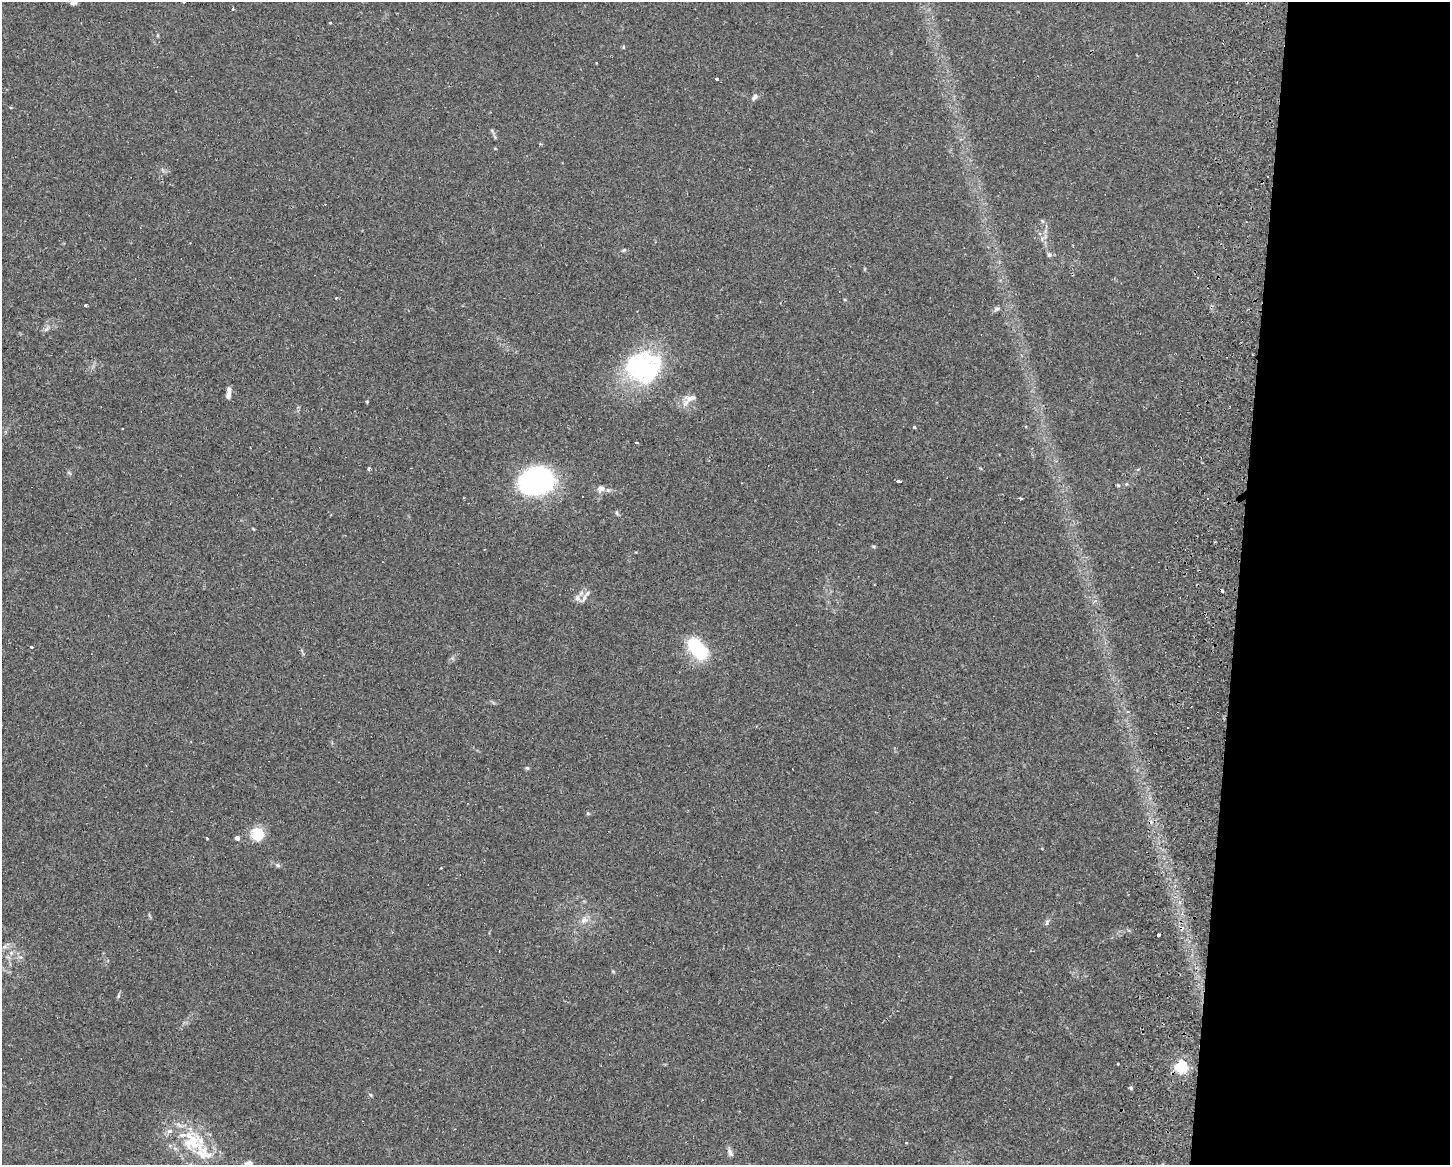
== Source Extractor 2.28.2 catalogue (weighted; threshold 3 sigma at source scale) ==
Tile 9 of 3 x 4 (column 3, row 3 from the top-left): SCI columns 3194-4641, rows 1181-2343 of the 4749 x 4707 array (HDU 1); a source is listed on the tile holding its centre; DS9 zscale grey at full resolution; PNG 1452 x 1167 px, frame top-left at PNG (2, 2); no overlay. Shown black and unused: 15% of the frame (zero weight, under 2 of 3 exposures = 4% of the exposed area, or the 3 px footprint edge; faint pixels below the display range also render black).
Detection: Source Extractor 2.28.2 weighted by HDU 2 'WHT'; one run over the whole footprint, this tile lists its part. Background 0.0342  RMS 0.0051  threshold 0.0231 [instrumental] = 3 sigma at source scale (4.5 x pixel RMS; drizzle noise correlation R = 1.50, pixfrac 1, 0.05/0.05 arcsec/px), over >= 5 px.
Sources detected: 55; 1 inside a brighter object's white glare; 7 cosmic-ray / hot-pixel residue — not listed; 4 inside a brighter listed object's ellipse — not listed separately; the other 43 listed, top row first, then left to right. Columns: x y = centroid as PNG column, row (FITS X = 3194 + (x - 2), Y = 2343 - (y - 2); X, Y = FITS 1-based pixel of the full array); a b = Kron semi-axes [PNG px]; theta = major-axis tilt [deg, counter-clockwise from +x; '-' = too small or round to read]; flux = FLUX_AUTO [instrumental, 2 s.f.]
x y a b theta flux
73 3 8 4 2 1.3
233 8 3 2 - 1.7
330 23 3 3 - 0.6
623 47 5 3 - 0.5
717 79 3 3 - 6.3
755 97 9 6 47 1.7
1049 255 6 5 - 1.1
86 305 3 3 - 2.2
997 309 8 5 22 1.2
46 329 9 3 45 1
643 368 41 39 72 64
229 391 12 5 -89 2
690 398 21 9 15 4.7
914 427 4 4 - 0.68
122 429 3 2 - 0.67
637 443 4 2 - 0.64
369 469 4 3 - 1.7
537 481 34 26 19 83
899 481 4 3 - 3.2
1126 484 5 3 - 0.55
1118 485 5 4 - 0.61
601 489 8 7 - 3
1020 498 3 3 - 1
617 513 6 4 -71 0.73
587 593 9 5 62 1.8
578 598 12 7 -54 2.5
31 647 3 3 - 1.2
698 649 25 14 -49 30
527 768 5 4 - 0.64
258 834 14 14 - 12
237 838 4 4 - 2.5
278 865 6 5 - 0.96
584 920 11 8 52 3.1
1047 922 8 5 71 1.1
1159 935 3 3 - 1.6
4 947 6 5 - 1.2
118 996 6 4 72 0.71
1181 1066 6 5 - 75
1131 1088 5 4 - 0.71
370 1095 6 3 -44 0.62
192 1141 35 31 -20 31
730 1153 11 6 -63 1.8
248 1163 11 6 19 2.3
Isophote crosses this tile's border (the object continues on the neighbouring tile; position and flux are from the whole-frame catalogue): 1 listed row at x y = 248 1163